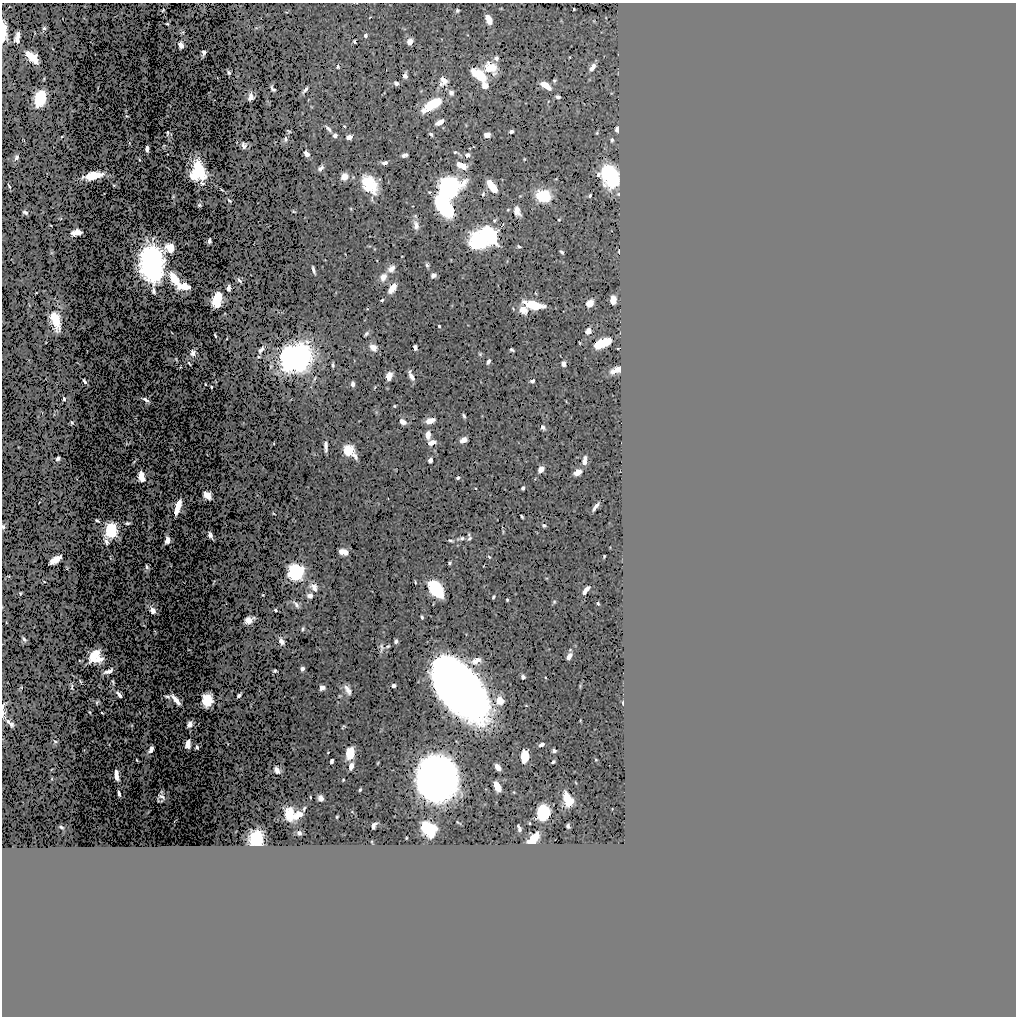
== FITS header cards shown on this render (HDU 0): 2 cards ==
NAXIS1  =                 1014
NAXIS2  =                 1014

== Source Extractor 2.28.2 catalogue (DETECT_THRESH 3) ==
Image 1014 x 1014 px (HDU 0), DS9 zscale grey, 1 PNG px = 1 image px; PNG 1018 x 1018 px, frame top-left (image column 1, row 1014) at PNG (2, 3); no overlay
Background 0.561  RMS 0.0079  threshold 0.0236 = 3 sigma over >= 5 px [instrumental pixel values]
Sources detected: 336; all 336 listed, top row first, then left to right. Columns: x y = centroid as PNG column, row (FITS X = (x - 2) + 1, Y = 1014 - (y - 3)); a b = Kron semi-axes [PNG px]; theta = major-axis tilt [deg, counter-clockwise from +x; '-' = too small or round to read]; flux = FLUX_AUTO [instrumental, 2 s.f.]
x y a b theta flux
501 8 3 2 - 0.47
574 9 3 2 - 0.67
163 10 4 3 - 0.53
457 10 4 4 - 1.1
286 12 3 2 - 0.34
370 17 3 2 - 0.4
489 19 8 5 -69 9.8
167 24 3 2 - 0.67
44 28 4 3 - 0.93
256 28 6 4 0 0.64
4 31 18 5 -89 12
182 32 3 2 - 0.54
366 35 5 4 - 1.9
17 37 10 5 78 4.4
354 41 4 3 - 0.9
410 42 6 5 - 4.7
181 45 5 4 - 5.7
203 53 7 4 76 1.7
32 57 12 6 -41 16
570 57 3 2 - 0.39
496 58 5 5 - 2.1
338 66 5 4 - 1.5
491 67 10 8 -25 19
592 67 7 4 54 3.9
229 72 5 3 - 1
405 75 6 4 80 3.3
479 75 15 7 -38 24
44 79 3 2 - 0.54
443 80 12 8 -48 5.1
554 81 4 3 - 0.97
396 83 5 4 - 2.3
441 84 20 6 61 3.5
546 85 10 5 -31 8.7
485 86 7 7 - 4.3
272 89 7 4 -50 1.6
305 90 8 3 51 2.3
421 91 5 3 - 0.47
451 93 8 7 - 2.4
251 97 7 5 81 4.7
558 97 4 4 - 2
40 98 12 8 74 42
308 100 4 3 - 0.35
548 101 4 3 - 0.39
432 105 22 9 33 23
311 107 4 3 - 0.45
126 111 3 2 - 0.33
127 116 3 2 - 0.46
440 122 9 5 28 5.7
466 125 3 2 - 0.46
344 126 4 3 - 0.66
328 129 10 3 -49 1.9
617 129 5 4 - 4.4
511 131 4 3 - 1.5
289 132 4 4 - 0.85
168 133 5 4 - 0.92
597 133 3 2 - 0.54
431 134 5 3 - 1.5
335 135 4 4 - 2
487 135 5 5 - 6.2
62 137 3 2 - 0.55
349 137 5 4 - 4.2
285 139 8 6 82 1.7
612 140 4 3 - 0.99
129 143 5 3 - 0.39
244 145 6 5 - 2.1
164 146 4 2 - 0.59
147 149 6 4 90 3.1
457 153 10 3 -30 1.3
306 154 5 4 - 4.9
405 155 6 4 10 2.4
467 155 5 4 - 2.8
16 157 5 3 - 1.7
524 159 3 2 - 0.51
139 160 4 2 - 0.55
384 163 6 4 -1 2.4
462 165 10 5 -22 10
321 168 6 4 50 2.6
199 170 16 9 -69 36
598 175 4 4 - 1.5
93 176 16 6 12 17
192 176 9 5 -50 7
611 176 18 11 -75 70
344 177 7 6 - 5.5
114 185 3 3 - 0.61
370 185 18 12 -60 31
9 186 4 2 - 0.78
492 186 11 5 -54 24
448 187 15 12 19 160
222 190 4 2 - 0.51
429 192 4 3 - 0.66
483 194 7 5 73 1.2
590 195 4 3 - 0.83
173 196 4 2 - 0.62
520 196 6 3 43 0.57
543 196 9 7 -13 54
229 201 4 3 - 0.88
199 205 4 3 - 1
444 206 19 11 -56 73
351 209 3 3 - 0.58
508 210 5 4 - 0.65
294 211 4 2 - 0.75
517 211 9 6 -69 5.8
25 212 5 3 - 1.4
415 216 9 6 -55 1.2
61 218 3 2 - 0.55
495 220 7 5 40 1.2
559 220 3 2 - 0.56
51 225 3 2 - 0.39
416 225 10 6 -75 3.9
76 232 10 6 11 5.3
491 238 6 5 - 110
479 239 19 10 54 170
209 241 5 3 - 2.2
369 246 6 4 -21 0.68
519 246 4 3 - 0.99
170 248 9 8 - 10
619 251 4 2 - 0.58
562 252 5 3 - 1.3
52 253 5 3 - 0.56
345 254 3 2 - 0.33
152 263 24 14 -83 300
427 265 6 4 -77 1.5
391 269 11 7 41 4
313 270 8 3 -75 1.9
433 275 5 4 - 3
383 277 13 9 64 5.3
174 278 11 6 -65 14
239 280 5 3 - 1.8
184 286 12 6 0 11
228 288 6 4 87 2.4
392 288 8 5 55 12
36 293 3 2 - 0.37
536 293 3 2 - 0.5
217 299 12 7 73 23
382 300 4 3 - 1
613 300 7 5 89 9
590 303 6 5 - 8.9
534 305 16 6 -13 24
367 309 4 3 - 0.5
523 310 7 5 -52 11
55 321 17 8 -75 16
439 326 3 3 - 0.96
588 331 5 4 - 6.5
366 334 8 4 51 1.3
215 335 4 2 - 0.71
602 343 13 6 24 31
373 347 7 5 -39 6.1
415 348 5 4 - 2.8
618 348 3 2 - 0.34
261 349 8 4 50 2.6
512 350 5 3 - 1.3
193 353 4 4 - 7.6
480 354 6 4 -67 0.87
258 357 3 2 - 0.56
296 358 20 17 26 280
176 359 4 2 - 0.53
488 361 5 4 - 2.4
189 363 5 2 - 0.66
564 364 5 4 - 3.9
333 365 6 3 -89 1.3
180 367 3 2 - 0.31
617 370 11 5 21 8
389 376 8 5 71 6
411 376 10 4 -66 3.9
314 379 10 4 65 1.1
84 381 5 3 - 1.9
532 381 5 4 - 1.8
205 384 3 2 - 0.55
353 384 5 4 - 2.3
211 387 3 2 - 0.72
375 387 5 3 - 0.55
64 399 4 3 - 1.5
146 400 7 3 -32 2.5
566 401 3 2 - 0.43
394 406 4 3 - 0.74
376 412 6 5 - 0.85
464 416 5 3 - 1.5
482 416 2 2 - 0.32
430 421 9 5 13 5.7
72 422 4 3 - 1
402 422 6 4 -33 5.9
543 427 5 4 - 1.9
428 435 6 4 86 7.7
463 440 6 4 27 7.9
432 442 8 5 15 4.9
127 443 4 2 - 0.6
274 443 3 2 - 0.43
326 446 10 3 -90 3.3
348 450 8 7 - 25
355 456 8 4 -67 2.8
58 459 5 4 - 1.9
430 460 5 4 - 3.6
584 461 7 4 81 8.1
541 469 6 5 - 5.6
396 470 3 2 - 0.35
577 472 7 5 33 6.7
141 476 8 5 -82 11
458 478 4 3 - 1.5
475 488 2 2 - 0.42
523 488 4 4 - 1.6
207 495 7 5 -43 11
178 507 13 4 72 15
595 507 9 3 53 2.9
273 513 3 2 - 0.49
522 517 5 3 - 0.92
97 521 4 3 - 1.2
128 523 6 3 7 1.3
544 525 5 4 - 1.3
3 527 4 3 - 0.8
111 531 12 8 81 63
503 531 6 2 -77 0.87
469 534 6 4 74 0.91
210 535 8 4 -63 2.2
461 538 10 4 11 1.8
469 538 6 4 43 1.3
167 540 6 4 78 5.2
451 541 6 3 -14 1.1
343 552 9 5 -12 7.3
604 556 3 3 - 0.69
489 557 5 3 - 0.82
56 560 11 5 30 11
450 563 4 3 - 1.1
483 566 3 2 - 0.3
147 567 5 3 - 1.2
67 568 3 3 - 0.51
296 572 10 10 - 99
9 576 3 2 - 0.44
546 578 4 2 - 0.49
44 582 3 2 - 0.41
214 582 4 2 - 0.45
415 582 4 2 - 0.7
314 587 14 10 -43 5.4
436 589 13 8 -52 83
586 590 9 4 51 4.8
20 593 3 3 - 0.64
263 595 3 2 - 0.42
310 595 5 5 - 3.9
493 597 4 3 - 1.1
507 600 3 3 - 0.87
554 602 5 3 - 0.82
598 603 3 3 - 0.81
296 604 9 5 -42 2.4
152 610 6 4 -60 3.7
275 610 4 3 - 0.76
422 617 4 3 - 1
249 620 10 6 24 5
303 629 4 3 - 1
155 632 4 2 - 0.43
24 639 5 3 - 1.8
281 641 6 4 -64 5.5
396 641 4 4 - 1.7
388 646 6 4 35 0.91
381 648 10 5 -88 2.3
569 656 6 4 62 4.5
94 657 9 8 - 42
302 669 4 4 - 2.5
108 671 10 4 21 4
275 671 4 3 - 1
523 677 5 4 - 1.6
545 677 3 2 - 0.46
80 681 6 3 -58 0.78
113 682 6 3 -77 1.2
72 686 7 3 -81 1.4
394 686 4 4 - 1.9
21 687 3 2 - 0.33
460 687 48 25 -51 1600
322 688 5 4 - 4.8
347 690 10 6 -57 4.3
119 695 6 4 -52 4
239 695 5 3 - 1.5
339 696 6 5 - 0.79
167 697 6 3 -15 1.3
176 700 11 4 -50 7
207 700 10 8 82 22
500 700 7 6 - 13
97 702 5 4 - 1.2
623 703 4 2 - 0.85
526 705 3 2 - 0.41
3 706 7 2 58 0.96
2 712 9 4 -78 2.6
90 712 4 2 - 0.61
102 713 3 2 - 0.61
580 720 3 2 - 0.41
10 723 9 4 -43 2.6
190 724 6 5 - 3.6
131 725 3 3 - 0.55
343 727 5 3 - 0.81
55 742 6 5 - 1.3
188 744 7 4 84 6.2
542 744 5 4 - 2.8
197 747 4 3 - 1.6
151 749 7 4 60 4.1
554 751 4 4 - 1.9
328 752 3 2 - 0.42
350 753 10 7 79 16
524 756 10 6 86 14
137 760 3 2 - 0.57
596 760 3 2 - 0.4
332 761 5 3 - 2
553 762 4 3 - 0.87
378 763 3 2 - 0.56
351 766 7 4 75 4.2
498 767 7 4 -53 5.7
51 769 3 2 - 0.38
277 770 6 5 - 5.3
116 775 10 4 -82 5.6
437 778 23 20 -74 1500
52 779 3 2 - 0.47
343 780 3 3 - 0.72
576 783 3 2 - 0.32
497 787 8 5 -63 14
360 790 4 3 - 0.87
514 792 3 2 - 0.47
119 793 5 3 - 1.6
161 797 7 6 - 2
310 797 3 2 - 0.43
320 798 6 5 - 3.4
568 800 13 7 -64 15
612 809 2 2 - 0.3
352 812 4 3 - 0.37
543 812 12 10 -87 33
289 814 10 7 -76 22
298 815 13 5 46 7.5
337 817 4 2 - 0.66
458 822 5 2 - 0.63
529 823 3 2 - 0.48
374 825 8 4 57 1.9
568 826 4 4 - 1.2
61 827 5 3 - 0.87
519 828 7 3 -70 1.6
428 829 13 9 -38 45
299 833 4 4 - 1.8
256 838 10 9 - 54
406 838 3 2 - 0.49
533 839 11 6 48 20
372 842 4 2 - 0.46
At the frame edge (FLAGS 8, measured only in part): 4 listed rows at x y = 4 31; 3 527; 3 706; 2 712